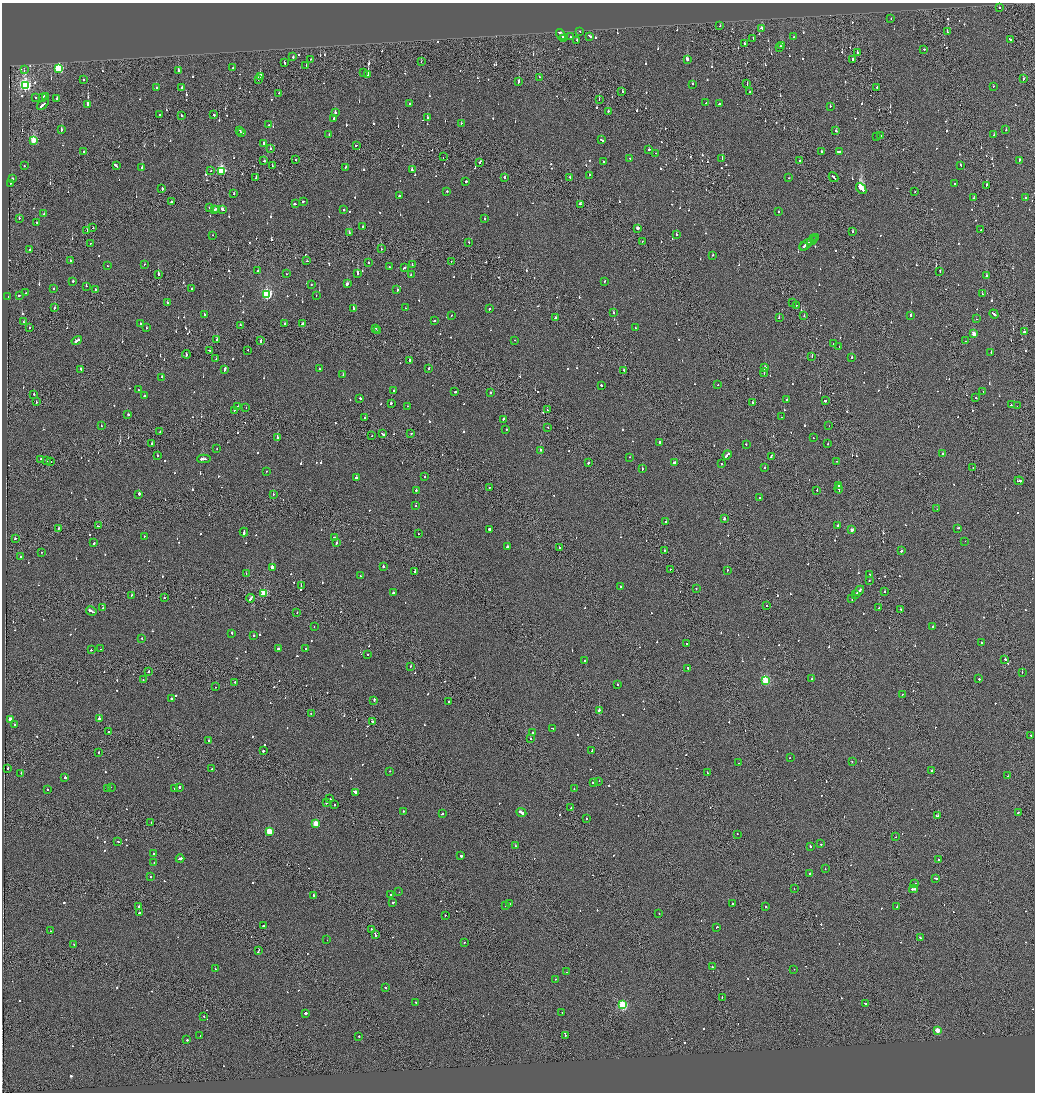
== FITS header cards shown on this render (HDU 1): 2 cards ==
NAXIS1  =                 2065
NAXIS2  =                 2180

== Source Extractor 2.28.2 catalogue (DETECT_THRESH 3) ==
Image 2065 x 2180 px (HDU 1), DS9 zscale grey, zoomed out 1/2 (1 PNG px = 2 x 2 image px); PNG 1037 x 1094 px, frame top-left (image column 1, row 2179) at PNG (2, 3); each listed source drawn as its Kron ellipse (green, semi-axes under 4 px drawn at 4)
Background -0.117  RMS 0.066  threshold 0.199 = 3 sigma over >= 5 px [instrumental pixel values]
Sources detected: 1156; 65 cannot appear on this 1/2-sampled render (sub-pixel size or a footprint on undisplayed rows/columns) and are neither listed nor drawn; of the other 1091, the 500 brightest by FLUX_AUTO listed and drawn (591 fainter detections omitted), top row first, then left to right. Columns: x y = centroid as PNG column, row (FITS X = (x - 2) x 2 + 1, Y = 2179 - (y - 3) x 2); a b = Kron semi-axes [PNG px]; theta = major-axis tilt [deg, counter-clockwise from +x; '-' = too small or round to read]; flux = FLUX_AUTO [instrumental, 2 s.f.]
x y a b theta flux
1000 7 2 2 - 170
891 19 2 2 - 130
720 26 2 2 - 180
762 28 4 2 - 160
580 31 2 2 - 91
947 31 2 1 - 140
561 35 6 2 -55 420
590 36 4 2 - 270
570 37 2 2 - 84
793 37 2 2 - 79
564 38 3 2 - 290
753 38 2 2 - 170
577 40 2 2 - 170
1010 40 3 2 - 240
744 43 2 2 - 76
782 46 4 2 - 340
780 48 2 2 - 120
924 49 2 2 - 73
857 53 2 1 - 110
293 57 2 2 - 310
311 59 2 1 - 200
687 59 3 2 - 250
852 60 2 1 - 110
284 62 3 2 - 380
421 62 2 1 - 230
306 66 2 2 - 75
233 68 2 2 - 100
58 69 3 3 - 1300
24 70 2 2 - 90
178 71 2 2 - 100
364 73 2 2 - 110
368 74 2 2 - 1800
260 77 2 2 - 700
539 77 2 2 - 71
83 79 2 2 - 200
258 79 2 1 - 72
1023 79 2 2 - 92
519 82 2 2 - 310
693 84 2 2 - 170
747 84 2 1 - 110
25 85 4 4 - 3000
993 86 2 2 - 87
182 87 2 2 - 220
877 87 2 2 - 470
156 88 2 2 - 170
750 91 2 1 - 320
622 92 2 2 - 220
279 93 2 1 - 84
45 96 2 2 - 170
43 97 2 2 - 110
35 98 2 2 - 91
57 98 2 2 - 90
599 99 2 1 - 82
706 103 2 2 - 80
720 103 3 2 - 150
43 104 7 2 41 460
410 104 3 2 - 160
88 105 3 2 - 4000
830 106 2 2 - 120
608 111 2 2 - 370
335 113 2 2 - 280
160 115 2 2 - 83
181 115 2 2 - 370
214 115 2 2 - 150
427 118 2 2 - 73
334 119 2 2 - 160
461 123 2 2 - 74
269 125 2 2 - 88
61 130 2 2 - 300
240 130 2 2 - 75
836 130 2 2 - 120
1006 130 2 2 - 80
242 133 3 2 - 560
329 135 2 2 - 97
994 135 2 2 - 96
881 136 2 2 - 81
876 137 2 1 - 92
34 140 3 3 - 580
601 140 4 2 - 270
263 143 3 2 - 160
356 145 2 1 - 130
270 148 2 2 - 100
649 150 2 2 - 94
84 151 2 1 - 88
839 151 3 2 - 890
821 152 2 2 - 150
656 153 2 2 - 73
443 157 2 1 - 94
722 158 2 2 - 220
630 159 3 2 - 100
295 160 2 2 - 120
799 160 2 2 - 230
264 161 2 2 - 130
603 161 2 2 - 97
1019 161 3 2 - 160
480 162 3 2 - 120
116 165 3 2 - 490
961 165 2 2 - 140
24 166 2 2 - 72
272 166 2 1 - 160
346 167 2 2 - 74
142 168 2 2 - 350
412 170 2 2 - 330
211 171 2 1 - 140
221 171 4 3 - 1200
589 175 2 2 - 120
504 177 2 2 - 610
570 177 2 2 - 120
834 177 5 2 - 410
256 178 2 2 - 110
788 178 2 2 - 100
12 179 2 2 - 85
466 182 2 2 - 210
11 183 2 2 - 73
954 184 2 2 - 190
987 185 3 2 - 370
162 188 3 2 - 220
861 188 6 2 -52 15000
447 191 2 2 - 210
915 192 2 1 - 130
234 194 2 2 - 190
399 196 2 2 - 87
974 198 2 2 - 100
1025 198 2 2 - 140
303 201 3 2 - 190
171 202 2 2 - 240
295 204 3 2 - 250
580 204 2 2 - 220
209 208 2 2 - 140
222 209 3 2 - 240
344 209 2 2 - 140
215 210 2 1 - 190
217 210 3 2 - 270
779 212 2 2 - 110
44 213 2 2 - 280
19 218 2 2 - 480
485 219 2 2 - 140
37 223 3 2 - 150
362 227 2 2 - 130
92 228 2 2 - 180
637 228 3 2 - 96
87 230 2 1 - 83
980 230 2 2 - 85
852 232 2 2 - 110
349 233 2 2 - 100
676 234 2 2 - 140
213 235 2 2 - 93
816 238 2 2 - 240
814 239 2 1 - 200
812 240 5 2 - 690
642 241 2 1 - 230
469 242 2 2 - 79
90 243 2 1 - 99
806 245 7 2 35 530
803 246 2 2 - 150
30 249 2 2 - 110
381 249 2 2 - 110
713 255 2 2 - 150
70 261 2 2 - 120
307 261 2 2 - 180
451 262 2 1 - 71
368 263 2 1 - 420
145 264 2 2 - 81
412 265 2 2 - 95
107 266 2 2 - 90
389 267 2 2 - 89
404 268 3 2 - 390
258 270 2 1 - 160
940 271 2 2 - 360
357 273 2 2 - 660
158 274 2 2 - 630
286 274 2 2 - 72
411 275 2 2 - 92
986 276 2 2 - 180
73 281 2 2 - 340
604 281 2 2 - 190
347 284 3 2 - 220
311 285 2 2 - 180
86 286 2 2 - 97
53 288 2 2 - 120
95 289 2 2 - 73
191 289 2 2 - 150
397 290 2 2 - 150
26 293 2 1 - 75
267 294 4 3 - 1700
982 294 2 2 - 81
19 295 3 2 - 210
8 296 2 2 - 86
316 296 2 2 - 91
167 303 2 2 - 200
793 303 2 1 - 92
796 305 2 1 - 100
54 308 2 2 - 240
353 308 2 2 - 180
405 308 2 2 - 71
489 309 2 2 - 190
613 313 2 2 - 150
994 314 5 2 - 280
204 315 2 1 - 310
451 315 2 2 - 110
911 315 2 2 - 580
804 316 2 2 - 84
556 318 3 2 - 210
779 318 2 2 - 74
976 319 2 1 - 96
435 321 2 2 - 250
24 322 2 2 - 240
141 323 2 2 - 290
284 324 2 2 - 120
302 324 2 2 - 210
240 325 2 1 - 360
29 328 3 2 - 230
146 328 2 2 - 130
376 328 2 2 - 130
635 328 3 2 - 210
378 331 2 2 - 71
1024 332 2 2 - 230
974 334 3 3 - 220
217 340 2 2 - 77
515 340 2 1 - 81
77 341 5 2 - 370
261 341 3 2 - 290
966 341 2 1 - 74
834 343 2 1 - 110
839 346 2 2 - 280
248 350 2 2 - 89
210 351 3 2 - 200
991 352 2 2 - 510
186 354 4 1 - 300
812 356 2 1 - 97
852 357 2 1 - 350
216 359 2 1 - 74
410 361 3 2 - 350
429 368 2 2 - 180
765 368 4 2 - 590
81 369 3 1 - 92
225 369 3 2 - 500
319 369 2 2 - 85
624 370 2 2 - 120
764 373 4 1 - 230
343 375 2 2 - 390
162 377 2 2 - 180
601 385 2 2 - 120
718 385 2 1 - 71
138 390 2 2 - 78
394 391 3 2 - 300
983 391 2 1 - 72
455 392 3 2 - 190
491 392 2 2 - 98
34 394 2 2 - 100
144 396 2 2 - 110
360 398 2 2 - 200
976 398 2 2 - 420
787 400 2 2 - 85
825 401 2 2 - 990
36 402 2 1 - 120
391 403 2 2 - 430
753 403 2 2 - 110
1011 405 2 1 - 320
237 406 3 1 - 220
408 406 2 2 - 370
1017 406 2 1 - 590
246 408 2 1 - 85
234 410 2 1 - 170
547 410 2 2 - 95
128 415 2 2 - 180
781 417 2 2 - 100
365 418 2 2 - 180
503 419 2 2 - 140
101 426 2 2 - 74
829 426 2 1 - 82
548 427 2 1 - 76
506 429 2 2 - 140
160 432 2 2 - 80
411 433 2 2 - 130
382 434 3 2 - 270
372 436 2 1 - 110
277 438 2 2 - 360
813 438 2 2 - 86
659 442 4 2 - 490
151 443 2 1 - 390
746 444 2 2 - 330
828 444 2 2 - 100
217 449 2 1 - 76
541 450 2 2 - 300
943 454 2 2 - 190
727 455 5 2 - 450
157 456 2 2 - 100
771 456 3 2 - 330
629 457 2 2 - 110
41 459 2 2 - 120
204 459 7 2 -2 440
46 461 2 2 - 180
837 461 2 1 - 89
51 462 2 1 - 110
588 463 2 2 - 270
675 463 4 2 - 210
721 464 2 2 - 230
973 467 2 1 - 77
765 468 2 2 - 600
642 469 2 2 - 150
266 471 2 2 - 77
425 477 2 2 - 200
356 478 2 2 - 370
1019 481 4 2 - 270
838 486 2 2 - 160
489 488 2 1 - 79
839 489 4 2 - 210
416 490 2 2 - 94
817 490 2 1 - 370
139 494 3 2 - 770
273 494 2 1 - 110
760 498 2 2 - 83
416 506 2 2 - 71
937 509 2 1 - 79
724 519 2 2 - 630
666 522 2 2 - 100
838 525 2 2 - 160
98 526 2 2 - 99
58 528 2 1 - 94
958 528 3 2 - 260
489 529 2 2 - 250
852 530 3 2 - 79
244 532 4 2 - 220
418 534 2 1 - 72
144 536 2 2 - 100
334 537 2 1 - 120
15 538 2 2 - 310
965 541 2 1 - 78
94 543 3 2 - 170
337 543 2 2 - 130
507 547 3 2 - 350
560 547 2 1 - 140
664 550 2 2 - 180
901 551 2 2 - 190
42 552 2 2 - 77
20 556 2 2 - 75
272 567 2 2 - 3400
384 567 2 2 - 670
670 569 2 2 - 190
727 570 2 2 - 89
415 572 2 2 - 110
246 574 2 1 - 75
869 574 2 2 - 80
360 576 2 2 - 130
869 581 2 2 - 88
301 586 2 1 - 370
620 587 2 2 - 790
696 588 2 2 - 120
859 591 6 2 44 360
884 592 2 2 - 76
264 593 3 3 - 590
393 593 2 2 - 440
856 594 2 2 - 350
132 595 2 2 - 93
164 598 2 2 - 97
251 598 4 2 - 260
852 598 3 2 - 130
766 605 2 2 - 110
103 608 2 2 - 88
879 608 2 2 - 110
901 610 3 1 - 210
91 611 5 2 - 520
297 613 2 1 - 140
314 627 2 1 - 120
933 627 2 2 - 340
232 633 2 2 - 300
254 635 2 2 - 88
142 638 2 2 - 110
981 643 2 2 - 190
687 644 2 2 - 80
278 648 2 2 - 220
100 649 2 1 - 130
306 649 2 2 - 490
91 650 2 2 - 87
368 654 2 2 - 73
1005 659 2 2 - 600
585 661 2 2 - 110
410 666 2 2 - 78
688 668 2 2 - 75
148 672 2 1 - 510
1022 672 2 1 - 320
812 679 2 2 - 360
979 679 2 2 - 180
143 680 2 2 - 90
766 680 3 3 - 1000
235 682 2 2 - 90
618 685 2 2 - 160
215 687 2 2 - 72
902 694 2 1 - 130
171 699 2 2 - 270
374 700 3 2 - 180
449 702 2 2 - 83
599 710 2 2 - 2600
311 714 2 2 - 110
10 719 3 2 - 2500
99 719 2 2 - 1900
372 721 3 2 - 210
14 724 2 2 - 110
553 728 3 2 - 120
108 732 2 2 - 110
533 733 2 2 - 380
1031 735 2 2 - 84
530 739 2 2 - 510
209 740 2 2 - 110
592 750 3 2 - 480
263 751 2 2 - 320
99 752 2 2 - 99
790 758 2 1 - 130
852 761 2 2 - 92
739 763 2 1 - 350
8 768 3 2 - 130
212 769 2 2 - 73
932 770 2 2 - 550
390 771 2 1 - 120
21 773 2 2 - 250
707 773 2 1 - 180
1008 776 2 1 - 72
65 778 2 2 - 280
599 781 2 2 - 82
593 782 3 1 - 190
111 787 2 1 - 120
179 787 2 2 - 360
108 789 2 2 - 81
175 789 2 1 - 190
574 789 2 2 - 79
48 790 2 2 - 74
355 792 3 2 - 950
330 799 2 1 - 390
326 802 2 2 - 96
334 805 2 2 - 79
571 808 2 1 - 88
403 811 2 2 - 88
521 812 5 2 - 340
1018 812 3 2 - 120
442 814 2 2 - 88
937 816 3 2 - 140
586 819 2 2 - 120
151 822 2 1 - 450
316 823 3 3 - 360
269 831 3 3 - 520
737 834 2 1 - 140
896 837 2 1 - 73
118 841 2 2 - 89
821 844 2 2 - 140
515 846 2 1 - 81
810 846 2 2 - 170
153 854 2 2 - 110
461 856 3 2 - 170
180 859 4 2 - 1300
938 859 2 1 - 78
154 863 2 2 - 93
825 869 2 2 - 120
810 873 2 2 - 71
151 877 2 2 - 170
935 878 4 2 - 260
915 884 2 2 - 110
794 889 2 2 - 79
913 889 4 2 - 390
399 892 2 1 - 140
391 894 2 1 - 120
314 895 4 2 - 240
393 903 2 2 - 220
509 904 2 2 - 88
732 904 2 2 - 520
139 906 2 2 - 160
506 906 2 2 - 760
765 906 2 2 - 78
897 907 2 2 - 310
139 913 2 2 - 140
659 913 2 1 - 140
445 915 2 2 - 100
263 926 2 2 - 500
717 927 3 2 - 690
372 929 2 2 - 130
50 931 2 2 - 87
375 935 4 1 - 270
920 937 2 2 - 110
327 940 2 1 - 100
464 942 2 2 - 91
74 945 2 2 - 84
259 951 4 2 - 340
712 967 2 2 - 210
215 969 3 2 - 250
794 969 2 2 - 71
567 972 2 1 - 73
555 979 2 1 - 120
385 988 2 2 - 96
722 997 2 1 - 74
416 1002 2 2 - 250
865 1003 3 2 - 140
622 1005 3 3 - 1400
562 1012 2 1 - 91
306 1013 3 2 - 430
204 1016 2 2 - 120
937 1030 3 2 - 280
565 1035 2 2 - 150
200 1036 2 2 - 140
359 1036 2 2 - 83
187 1040 2 2 - 78
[591 fainter detections neither listed nor drawn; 65 sub-pixel or undisplayed-footprint detections neither listed nor drawn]